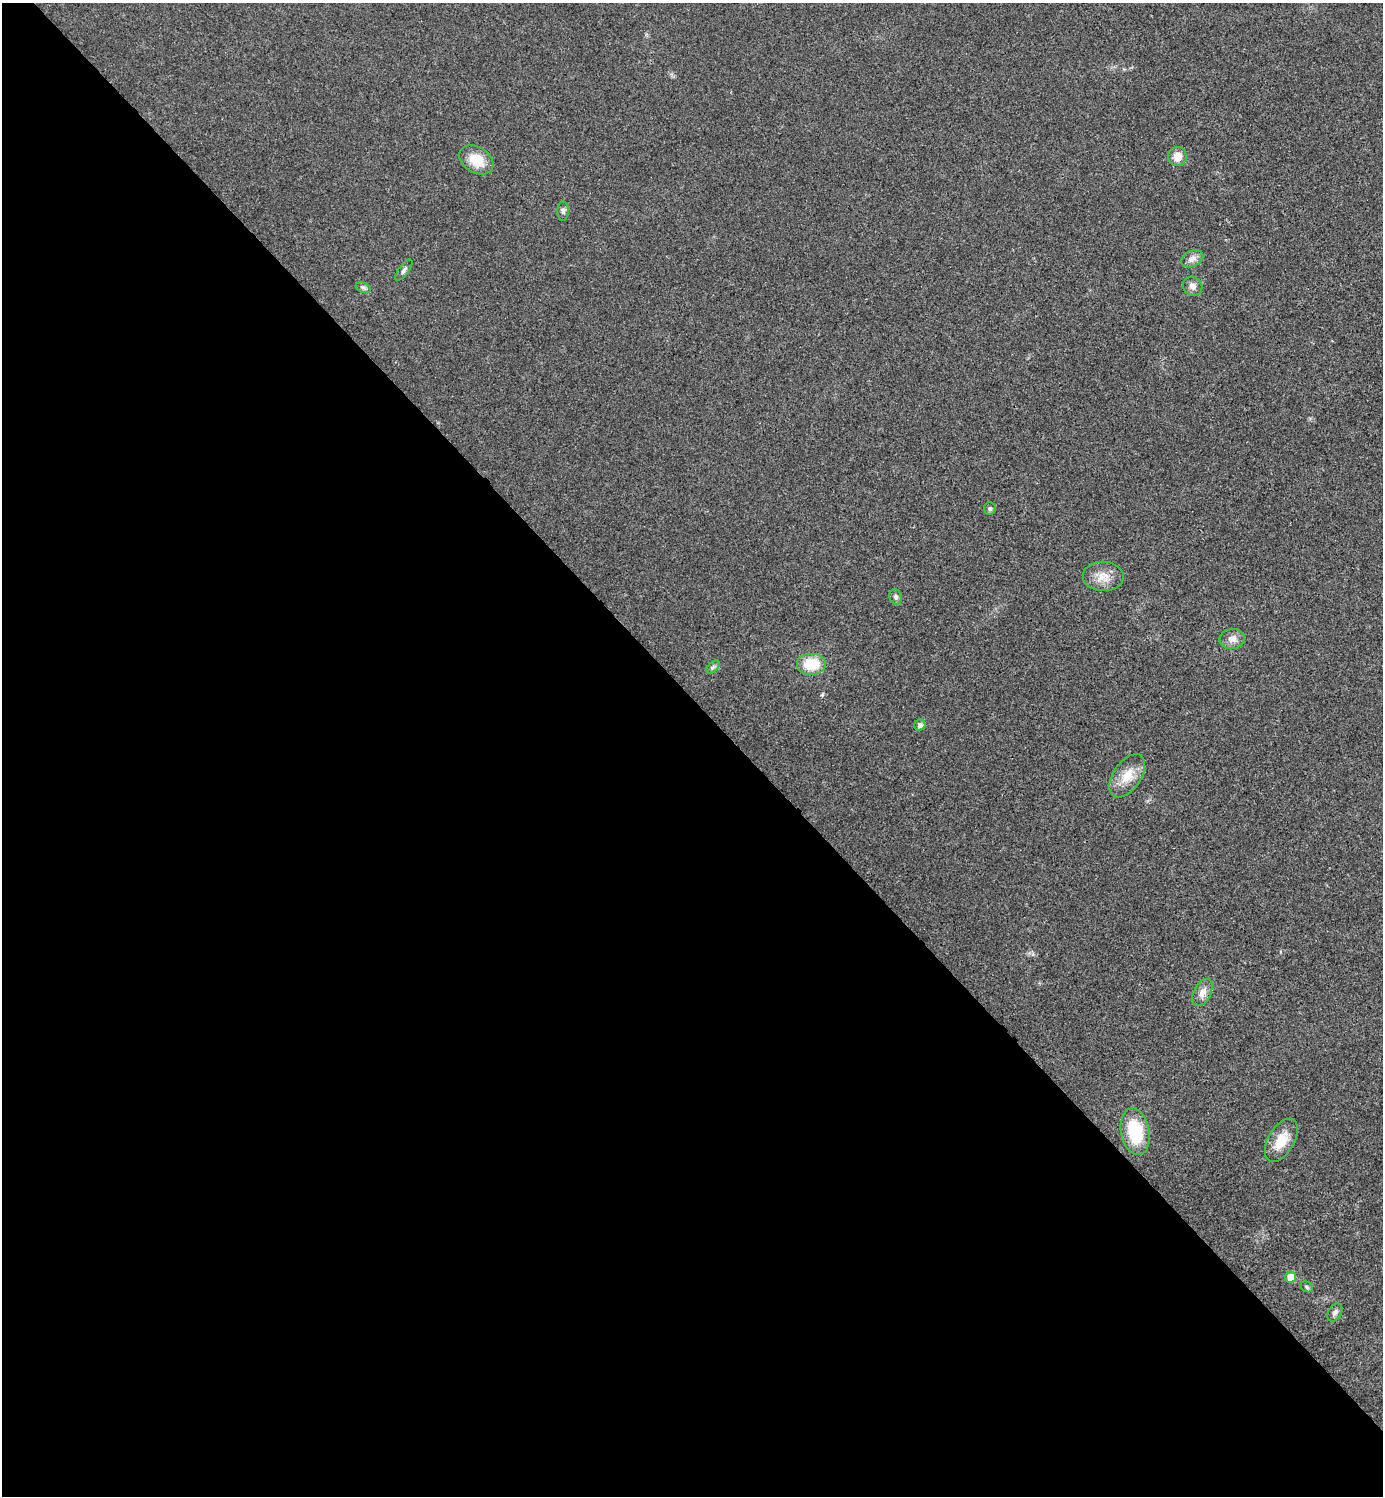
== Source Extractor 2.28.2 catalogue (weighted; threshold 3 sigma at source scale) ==
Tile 9 of 4 x 4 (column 1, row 3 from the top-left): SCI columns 159-1539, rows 1501-2994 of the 5984 x 5984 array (HDU 1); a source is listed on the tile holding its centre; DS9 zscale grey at full resolution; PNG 1385 x 1498 px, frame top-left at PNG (2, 3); each listed source drawn as its Kron ellipse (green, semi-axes under 4 px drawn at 4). Shown black and unused: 53% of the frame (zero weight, under 3 of 4 exposures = <1% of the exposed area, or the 3 px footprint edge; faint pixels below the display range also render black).
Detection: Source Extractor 2.28.2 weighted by HDU 2 'WHT'; one run over the whole footprint, this tile lists its part. Background 0.0196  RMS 0.0056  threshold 0.0252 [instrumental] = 3 sigma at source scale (4.5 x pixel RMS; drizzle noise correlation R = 1.50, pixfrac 1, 0.05/0.05 arcsec/px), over >= 5 px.
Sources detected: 21; all 21 listed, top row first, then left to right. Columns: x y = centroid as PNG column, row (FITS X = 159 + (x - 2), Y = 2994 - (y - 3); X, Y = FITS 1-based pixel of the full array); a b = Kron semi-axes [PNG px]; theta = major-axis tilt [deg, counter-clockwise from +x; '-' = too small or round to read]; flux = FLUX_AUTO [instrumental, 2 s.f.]
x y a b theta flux
1177 156 9 9 - 5.7
476 160 18 13 -31 12
563 211 9 6 -90 1.7
1192 259 12 8 25 3
404 270 13 5 53 1.6
1193 286 10 9 - 3
363 288 8 5 -19 1.2
990 509 6 6 - 1.2
1103 576 20 14 -2 7.8
896 597 8 6 -67 1.4
1232 639 12 10 6 4.2
812 664 15 11 0 15
713 667 8 4 45 1.2
920 725 5 5 - 2
1127 776 24 14 56 10
1202 992 14 8 62 4.4
1135 1132 24 14 -79 27
1281 1140 24 13 60 11
1291 1277 5 5 - 9.3
1307 1287 6 5 - 1
1335 1312 10 6 61 2